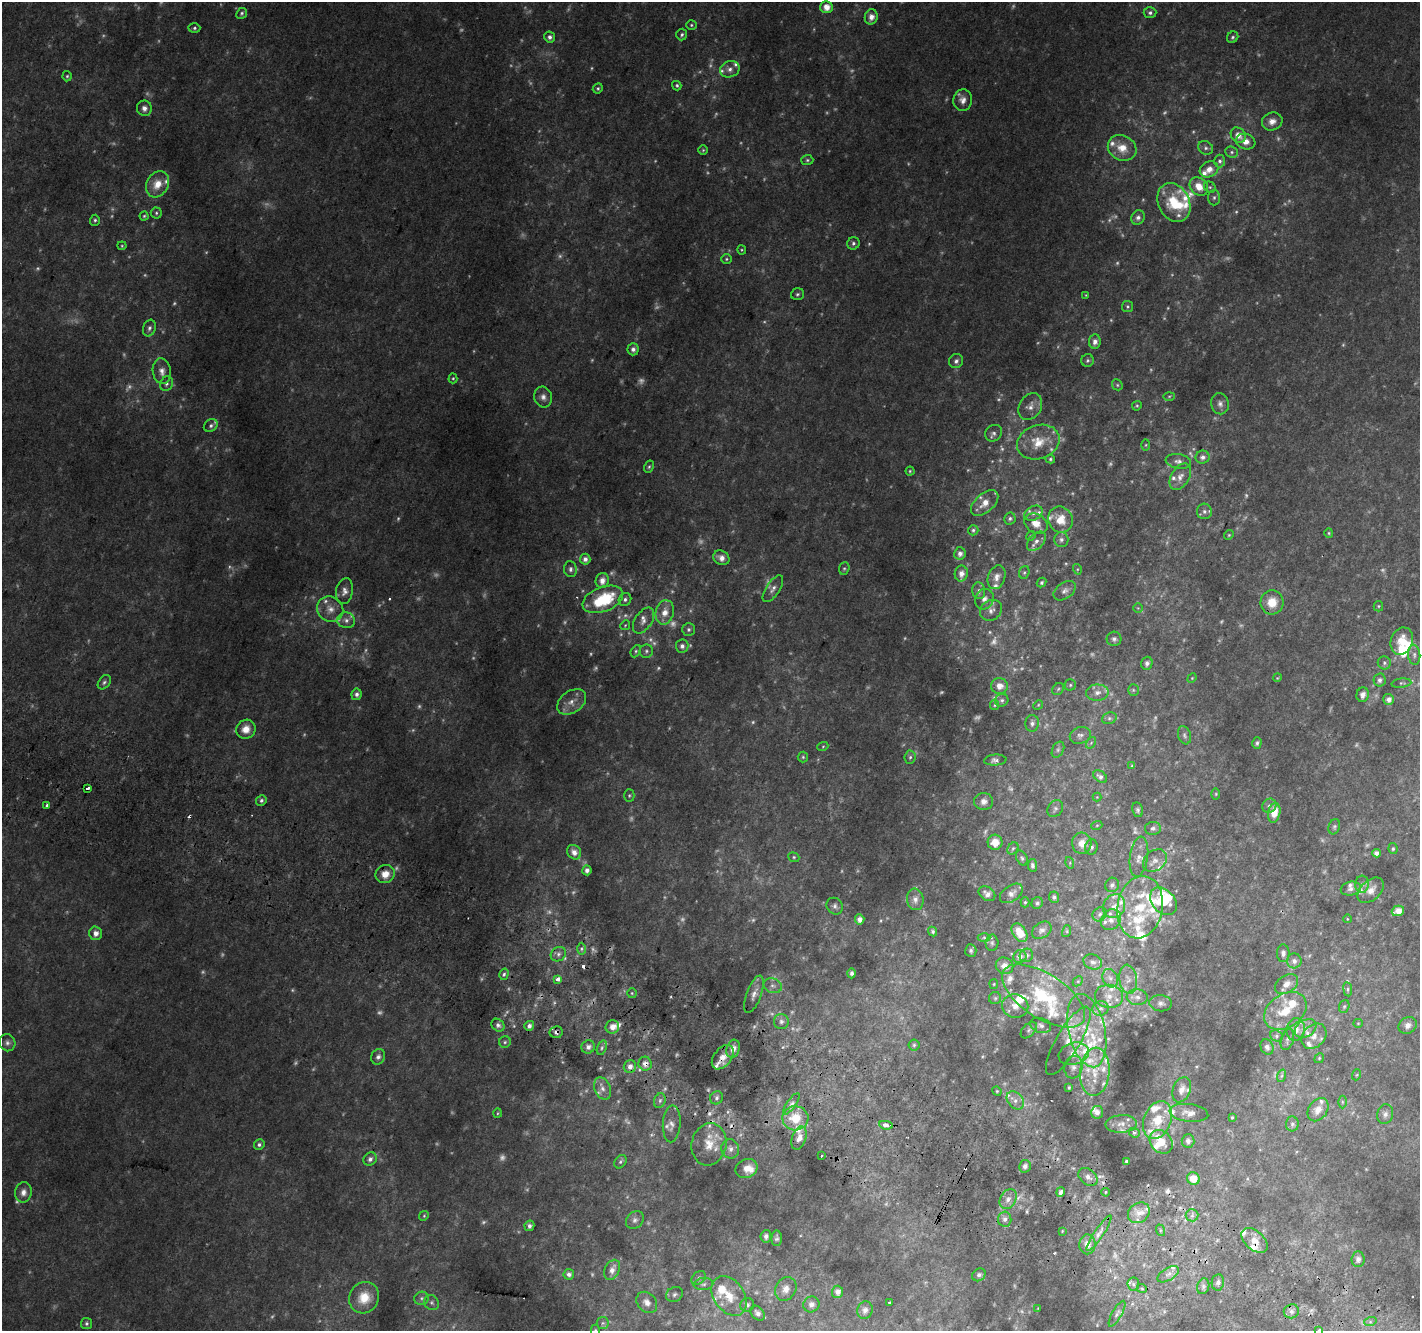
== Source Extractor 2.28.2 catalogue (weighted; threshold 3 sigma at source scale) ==
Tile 6 of 4 x 4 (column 2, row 2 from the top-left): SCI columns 1453-2870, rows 2967-4295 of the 5725 x 5871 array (HDU 1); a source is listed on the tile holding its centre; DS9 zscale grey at full resolution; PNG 1422 x 1333 px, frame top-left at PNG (2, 2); each listed source drawn as its Kron ellipse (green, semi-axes under 4 px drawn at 4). Shown black and unused: <1% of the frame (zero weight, under 2 of 3 exposures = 2% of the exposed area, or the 3 px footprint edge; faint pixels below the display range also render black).
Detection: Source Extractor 2.28.2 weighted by HDU 2 'WHT'; one run over the whole footprint, this tile lists its part. Background 0.0861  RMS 0.012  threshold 0.0527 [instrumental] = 3 sigma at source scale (4.5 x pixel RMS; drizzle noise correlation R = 1.50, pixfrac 1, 0.0396/0.0396 arcsec/px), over >= 5 px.
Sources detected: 585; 133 too faint to see at this stretch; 1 inside a brighter object's white glare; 12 cosmic-ray / hot-pixel residue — neither listed nor drawn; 92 inside a brighter listed object's ellipse — not listed separately; the other 347 listed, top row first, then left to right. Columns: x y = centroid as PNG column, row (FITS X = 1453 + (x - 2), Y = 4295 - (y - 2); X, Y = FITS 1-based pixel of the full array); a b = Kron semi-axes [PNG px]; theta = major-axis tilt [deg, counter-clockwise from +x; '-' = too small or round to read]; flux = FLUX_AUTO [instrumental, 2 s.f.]
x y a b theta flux
826 7 6 6 - 12
242 13 6 5 - 2.3
1150 13 6 5 - 3.1
871 17 8 6 73 8
691 25 5 4 - 1.6
194 28 6 5 - 2.2
682 35 6 5 - 2.4
550 37 5 5 - 4.5
1233 37 6 5 - 2.3
730 69 10 8 20 6.6
67 76 5 4 - 1.6
677 86 5 4 - 1.8
598 88 5 4 - 1.8
963 100 11 9 82 7.7
144 108 8 7 - 5.3
1272 121 10 8 23 8.1
1238 135 8 7 - 9.6
1246 141 10 7 -19 8.5
1122 148 15 12 -29 17
1206 148 8 6 -32 3.4
703 150 5 5 - 1.4
1232 152 6 5 - 2.3
807 160 6 5 - 2
1220 161 6 5 - 2.8
1209 169 9 7 28 9.3
157 184 14 10 60 16
1199 187 10 8 -43 15
1210 187 6 5 - 2
1214 198 8 6 87 3
1174 203 20 15 -64 39
156 213 5 5 - 2
144 216 4 4 - 1.5
1138 217 7 6 - 3.9
95 220 5 5 - 2
853 243 6 6 - 2.9
122 246 4 4 - 1.3
742 250 4 4 - 1.2
726 259 5 5 - 1.9
797 294 6 5 - 2.3
1086 295 4 4 - 0.94
1127 306 5 5 - 1.8
149 328 8 6 71 3.5
1095 342 7 6 - 5.2
633 349 6 5 - 4.8
1088 360 6 6 - 2.4
956 361 7 6 - 3.7
162 371 13 9 -82 8.1
453 378 5 4 - 1.4
166 384 7 6 - 3.2
1117 385 6 5 - 1.7
1169 396 6 4 2 1.6
543 397 10 9 - 6
1220 404 11 9 -78 5.7
1137 406 5 4 - 1.5
1030 407 14 11 58 8.1
211 426 7 6 - 3.1
994 433 9 7 40 4
1038 442 22 16 20 23
1146 445 6 4 89 1.4
1203 457 7 6 - 5
1050 459 5 4 - 1.8
1178 461 12 7 -9 5.9
649 467 6 4 62 1.9
910 471 4 4 - 1.4
1180 477 14 9 59 8.9
985 503 16 9 42 12
1204 511 8 7 - 3.9
1033 513 10 6 29 5.1
1010 518 6 5 - 2.5
1060 520 13 12 - 19
1036 524 12 9 -30 12
973 530 5 5 - 2.1
1329 533 5 4 - 1.4
1229 535 5 4 - 1.4
1031 536 5 4 - 1.5
1061 540 7 7 - 3.9
1036 541 11 7 47 5.7
960 553 6 5 - 5.2
721 558 8 7 - 7.3
585 559 5 5 - 5.3
844 568 6 5 - 1.9
570 569 8 6 -84 3.5
1077 569 5 3 - 1.2
1024 572 6 5 - 2.1
961 573 8 6 80 8.1
997 577 12 8 70 6.7
602 581 7 6 - 8.5
1042 583 5 4 - 2.2
773 589 15 7 56 6.2
344 591 13 8 79 6.8
979 591 8 6 -84 3.7
1065 591 12 8 36 5.8
603 599 21 12 21 61
625 599 7 6 - 3
984 599 10 9 - 6.6
1272 602 12 11 - 19
1378 606 5 5 - 1.4
1138 608 5 4 - 1.2
330 609 13 12 - 11
991 610 11 10 - 6.8
665 612 12 9 76 13
346 620 9 8 - 4.8
644 621 14 8 56 7.5
625 625 5 4 - 1.3
689 629 6 6 - 2.6
1114 639 7 7 - 3.5
1402 641 14 11 70 20
682 646 6 6 - 4.4
636 651 6 4 62 1.9
646 651 7 6 - 2.8
1414 655 10 6 -84 4.1
1147 663 6 5 - 3.8
1384 663 6 6 - 2.7
1192 678 5 4 - 1.2
1277 678 4 3 - 0.97
1380 680 6 6 - 4.1
104 682 8 5 53 2.8
1401 683 10 4 6 2.5
1070 685 5 5 - 2
999 686 8 8 - 9.5
1058 689 7 5 48 2.1
1133 690 6 5 - 1.8
1097 693 11 8 2 7.2
357 694 6 5 - 3.9
1363 695 7 6 - 6.6
1389 699 5 5 - 5.8
1002 700 7 6 - 2.9
572 702 16 11 35 11
995 705 5 4 - 1.4
1038 705 5 4 - 1.2
1109 718 7 5 21 3.1
1032 723 8 6 84 4.6
246 729 10 9 - 12
1080 735 11 8 19 4.9
1184 735 9 6 -71 3
1091 743 6 4 56 1.8
1257 743 6 4 73 2.3
823 746 5 3 - 1.2
1058 750 8 5 63 2.8
803 757 5 5 - 1.8
910 757 6 5 - 2.4
995 760 11 5 4 4.7
1132 766 4 4 - 1.4
1100 777 8 5 -36 4.1
88 788 3 3 - 8.8
1216 794 5 3 - 1.1
629 795 6 5 - 1.9
1097 797 4 4 - 0.95
261 800 5 5 - 3
984 801 9 8 - 5.9
47 805 3 3 - 2.8
1269 806 7 6 - 3.3
1055 809 9 7 57 3.3
1137 810 7 5 -79 2.5
1274 813 10 6 80 14
1097 825 5 3 - 1.2
1334 827 8 5 70 2.3
1153 828 8 6 2 3.4
995 842 7 7 - 12
1082 843 10 10 - 12
1091 847 7 6 - 3
1013 848 6 5 - 2
1393 849 5 4 - 1.9
574 852 8 6 -48 7.3
1376 853 4 4 - 5
794 857 6 4 -23 1.6
1139 857 20 9 82 10
1022 858 8 5 -61 2.3
1155 861 13 10 38 7.6
1070 863 6 3 -73 1.4
1032 865 6 4 -83 3.2
587 870 5 4 - 4.7
385 874 10 9 - 13
1362 884 9 7 84 4.1
1112 885 7 6 - 3.8
1351 889 10 7 12 4.3
1371 890 15 10 42 11
1011 893 13 8 34 6.4
987 894 9 6 -35 5.5
1054 897 6 5 - 2.7
915 899 11 8 -83 5.8
1163 901 16 11 -49 41
1025 902 5 4 - 1.5
1037 903 6 5 - 2.3
835 906 9 7 -48 3.8
1114 906 12 11 - 11
1140 907 31 22 79 62
1398 911 6 5 - 11
1100 914 7 6 - 3.3
860 919 5 5 - 6.5
1347 919 4 3 - 0.85
1111 920 11 9 48 8
1042 930 11 7 36 4.7
1067 931 6 4 73 1.5
933 932 5 4 - 2.2
96 933 7 6 - 6.2
1020 933 10 6 -57 17
984 937 6 4 -1 1.9
992 943 8 6 89 2.7
581 949 6 4 90 2.4
971 951 6 5 - 2.5
1283 953 9 6 -88 4.5
558 954 8 6 35 4
1026 955 7 6 - 3.1
1020 957 7 6 - 5.3
1294 961 7 7 - 5.7
1093 962 9 7 -21 5
1005 966 9 8 - 8.1
852 973 5 4 - 2.8
504 974 6 4 73 2.3
1110 978 9 7 -63 5.6
558 979 4 3 - 11
1128 979 15 8 -82 8.2
1078 981 6 4 44 1.6
994 984 5 4 - 1.2
1286 984 13 8 33 9.8
773 986 9 7 -22 4.6
1348 989 7 4 -83 2
632 993 5 5 - 1.5
754 994 20 7 70 7.9
1043 996 47 22 -33 94
1109 996 14 11 -9 13
1137 997 10 8 -6 6.6
995 998 6 6 - 2.4
1161 1003 11 8 -7 5
1015 1006 13 11 -11 12
1344 1006 6 5 - 2
1100 1008 8 7 - 4.6
1285 1011 23 16 34 33
781 1021 7 7 - 4.1
1358 1023 5 4 - 1
498 1025 7 6 - 3.5
1041 1025 11 7 -18 4.6
1408 1025 9 8 - 5.7
529 1026 5 4 - 4.4
612 1027 7 6 - 10
1306 1028 12 8 31 7.3
1029 1030 10 6 46 3.1
1296 1030 11 9 85 9.5
1087 1031 37 18 -77 53
556 1032 6 6 - 3.8
1276 1036 6 5 - 2.5
1314 1036 14 11 46 11
1287 1040 11 6 72 3.8
1068 1041 39 12 59 21
505 1042 6 5 - 2.1
7 1043 8 7 - 4.2
914 1045 5 5 - 1.9
588 1047 7 6 - 5.1
1267 1047 8 6 -68 4.4
602 1048 7 4 71 2.6
733 1049 9 6 72 8.2
1074 1054 15 11 17 11
378 1057 8 7 - 3.9
723 1057 14 8 52 12
1319 1058 5 4 - 1.4
645 1064 7 6 - 6.9
630 1067 6 6 - 6.3
1073 1067 11 9 74 6.3
1095 1072 24 15 85 29
1356 1075 5 3 - 1.1
1281 1076 6 4 70 2
1069 1088 4 3 - 1.7
602 1089 11 8 -65 7.1
1182 1090 13 8 68 8.9
997 1091 5 4 - 1.2
717 1098 7 6 - 3.4
1015 1100 10 7 -48 6.5
660 1101 7 5 70 3.3
1342 1102 6 4 -90 1.7
791 1104 13 4 55 3.9
1318 1110 12 9 53 11
1097 1112 6 6 - 6.4
497 1113 5 3 - 1.1
1189 1113 19 9 -8 8.7
1385 1114 10 8 76 5
1232 1117 3 3 - 1.3
795 1118 13 12 - 27
1157 1120 20 13 68 27
672 1124 18 9 87 7.8
1121 1124 16 8 3 9.4
1292 1124 7 6 - 3.2
886 1125 7 3 -9 15
1134 1133 6 4 -22 1.9
799 1138 12 7 71 6.9
1188 1141 6 6 - 3.7
1161 1142 13 10 -47 14
709 1144 21 17 76 25
259 1145 5 5 - 2.6
730 1149 10 8 -70 5.8
821 1156 3 2 - 1.2
370 1159 7 6 - 4.4
1126 1161 3 3 - 1.6
620 1162 7 5 55 2.2
1025 1166 6 6 - 4.6
747 1169 11 9 24 11
1088 1177 11 7 -39 5.6
1193 1179 6 6 - 13
23 1192 10 8 80 7.5
1061 1192 5 3 - 5.3
1106 1192 4 3 - 0.96
1008 1199 10 8 61 7.2
1139 1213 12 9 36 9.9
1192 1215 6 6 - 3.2
424 1216 5 4 - 1.3
1005 1219 7 6 - 4.5
635 1220 10 8 47 4.7
529 1226 5 5 - 3.9
1160 1230 6 4 -72 1.4
1062 1231 4 3 - 0.9
1099 1233 21 4 56 6.6
766 1236 6 5 - 4.4
777 1238 8 5 86 2.7
1254 1240 15 9 -42 12
1087 1244 10 8 88 9.3
1358 1259 8 6 85 5.5
612 1270 10 7 63 9.3
569 1274 5 5 - 4.6
1168 1274 12 6 31 5.6
979 1275 7 6 - 3.5
699 1278 8 6 42 3.7
1218 1282 8 6 81 3.8
703 1284 10 6 6 4.3
1133 1284 6 6 - 3.5
1203 1286 8 6 72 3.4
786 1289 12 10 59 8.5
1142 1289 5 3 - 1.5
837 1292 6 5 - 6.1
675 1294 9 7 29 3.8
729 1296 22 15 -55 25
364 1298 16 14 60 23
421 1298 7 6 - 3
647 1302 12 9 -48 8.6
432 1303 8 7 - 3.2
890 1303 3 3 - 2.8
811 1304 8 7 - 4.4
747 1305 7 6 - 4.2
1038 1309 4 2 - 1
865 1310 9 7 67 4.5
1291 1311 8 7 - 4.1
757 1313 8 6 -46 4.2
1117 1314 14 5 60 3.7
1370 1322 6 4 18 1.6
86 1323 6 5 - 2.5
603 1323 6 6 - 2.4
595 1330 6 4 89 1.6
1319 1330 3 3 - 2.8
Overlapping masked pixels (flux is a lower limit): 6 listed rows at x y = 385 874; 556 1032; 723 1057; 645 1064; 886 1125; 1254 1240
Isophote crosses this tile's border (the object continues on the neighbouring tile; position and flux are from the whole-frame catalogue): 2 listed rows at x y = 595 1330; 1319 1330